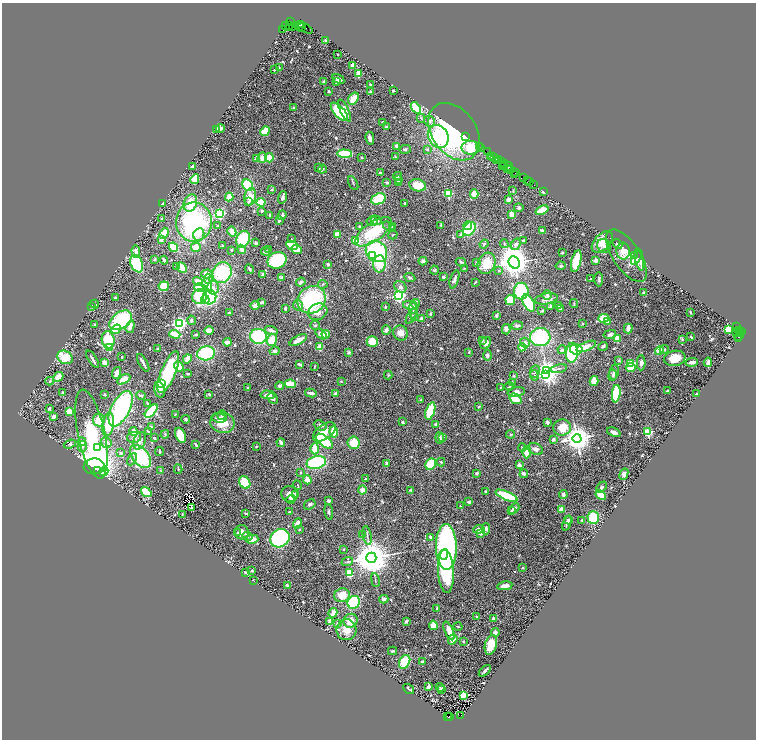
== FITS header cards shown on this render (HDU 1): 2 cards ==
NAXIS1  =                 1508
NAXIS2  =                 1475

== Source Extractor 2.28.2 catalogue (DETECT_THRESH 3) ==
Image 1508 x 1475 px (HDU 1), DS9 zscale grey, zoomed out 1/2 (1 PNG px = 2 x 2 image px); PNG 758 x 742 px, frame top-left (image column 1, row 1474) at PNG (2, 3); each listed source drawn as its Kron ellipse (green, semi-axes under 4 px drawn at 4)
Background 0.763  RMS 0.035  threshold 0.105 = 3 sigma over >= 5 px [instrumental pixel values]
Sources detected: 691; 45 cannot appear on this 1/2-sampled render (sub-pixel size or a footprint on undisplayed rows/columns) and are neither listed nor drawn; of the other 646, the 500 brightest by FLUX_AUTO listed and drawn (146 fainter detections omitted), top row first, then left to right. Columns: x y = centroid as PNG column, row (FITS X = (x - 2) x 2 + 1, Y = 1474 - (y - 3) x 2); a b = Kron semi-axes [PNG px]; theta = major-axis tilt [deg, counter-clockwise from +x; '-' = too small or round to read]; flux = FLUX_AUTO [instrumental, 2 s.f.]
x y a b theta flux
290 22 2 1 - 76
286 25 3 1 - 100
290 25 3 2 - 530
301 25 3 2 - 660
289 27 3 1 - 470
300 27 3 2 - 81
302 27 2 1 - 81
304 27 10 2 -28 240
292 28 3 2 - 190
283 30 2 1 - 60
325 40 3 3 - 6.9
338 55 2 2 - 12
353 65 4 3 - 26
279 68 4 2 - 8.1
274 70 2 2 - 5.9
359 74 4 3 - 54
338 79 6 3 -31 25
336 81 4 3 - 11
324 82 4 3 - 9.2
370 84 2 2 - 5.7
393 90 3 2 - 8.6
329 91 2 2 - 8.1
371 92 4 2 - 14
353 99 6 4 54 98
293 107 4 3 - 5.8
416 108 6 4 -54 230
345 110 12 3 -64 51
339 112 11 5 -48 410
421 118 4 3 - 8.2
429 121 5 5 - 19
383 122 3 2 - 8.7
386 127 3 2 - 11
220 128 4 3 - 14
217 129 4 3 - 7.4
265 131 5 3 - 120
454 132 31 22 -54 990
465 136 2 1 - 45
438 137 12 10 -58 410
370 138 6 3 -78 31
397 146 3 3 - 28
479 146 2 1 - 57
481 147 3 2 - 73
471 148 9 7 1 190
405 149 6 4 13 9.4
428 149 4 3 - 6.9
487 152 2 2 - 110
345 154 7 4 -2 300
493 156 2 1 - 39
362 157 3 2 - 7.8
395 157 3 2 - 13
491 157 3 2 - 63
262 158 5 4 - 48
269 158 4 4 - 90
494 158 4 2 - 160
257 159 4 3 - 40
496 160 4 2 - 200
499 160 3 1 - 150
503 163 5 1 - 280
503 165 3 1 - 110
192 166 3 2 - 13
503 166 3 2 - 98
509 167 4 1 - 160
319 168 4 3 - 5.9
508 168 4 2 - 180
322 169 5 3 - 9.2
510 170 3 1 - 180
380 173 2 2 - 20
515 173 2 1 - 58
515 175 2 1 - 57
397 176 4 3 - 10
523 178 3 2 - 130
195 179 5 4 - 73
398 180 3 3 - 6.2
527 180 2 1 - 44
387 182 3 2 - 6.6
399 182 3 3 - 33
530 182 2 2 - 58
353 183 7 2 -61 5.8
248 185 6 5 - 190
418 185 8 6 -16 110
534 185 2 1 - 83
271 190 4 3 - 7.4
513 191 3 3 - 5.8
544 192 3 2 - 16
448 194 4 3 - 420
474 194 4 4 - 64
229 197 4 3 - 83
250 197 9 6 78 87
283 197 6 3 74 18
378 199 7 5 21 190
508 200 3 3 - 38
248 202 4 3 - 8.3
261 202 4 3 - 200
163 203 3 3 - 13
190 203 9 6 69 170
405 203 3 2 - 14
519 208 5 4 - 13
542 210 7 3 22 110
262 211 4 3 - 9.7
219 214 4 3 - 940
512 214 4 3 - 53
270 215 3 3 - 11
282 215 5 3 - 16
162 219 4 3 - 11
279 220 4 2 - 23
376 220 5 4 - 29
372 221 5 4 - 24
194 222 20 18 89 1000
441 225 2 2 - 6.9
468 225 4 3 - 100
217 226 3 2 - 6
359 226 3 2 - 6.5
389 227 6 3 -33 11
392 227 3 3 - 6.4
469 229 8 5 54 360
543 231 4 2 - 25
232 232 5 3 - 95
373 232 21 9 35 320
164 233 6 3 69 100
199 234 6 5 - 47
337 234 4 3 - 59
393 235 5 3 - 5.7
461 235 3 3 - 20
161 239 3 3 - 37
243 239 9 6 68 350
291 239 2 2 - 7.8
523 240 3 2 - 6.2
356 241 3 3 - 430
602 242 13 8 47 100
256 243 3 2 - 15
484 244 4 3 - 8.1
504 244 4 3 - 7.4
516 244 6 4 60 27
617 244 5 3 - 11
222 245 3 2 - 6.6
292 245 6 3 -25 150
604 246 7 6 - 33
173 247 5 3 - 180
196 247 5 4 - 74
241 249 5 3 - 31
231 250 3 3 - 7
269 250 4 3 - 14
297 250 6 3 -25 120
376 251 11 10 - 690
623 251 8 7 - 76
136 252 6 4 -88 31
265 252 4 3 - 19
562 252 3 3 - 8.9
634 255 3 2 - 37
372 256 3 3 - 27
626 256 30 13 -56 120
637 257 8 3 57 71
155 259 3 3 - 6
639 259 11 4 -77 60
164 260 4 2 - 17
277 260 9 8 - 370
596 260 2 2 - 93
423 261 4 3 - 26
576 261 11 4 76 200
461 262 5 3 - 10
514 262 6 5 - 10000
137 263 9 6 -67 400
477 263 4 4 - 13
487 263 11 8 69 140
328 264 3 3 - 11
379 264 8 6 86 170
561 266 5 4 - 11
177 267 3 2 - 11
182 267 6 3 -48 190
249 269 5 3 - 11
464 269 3 3 - 6.5
434 270 4 3 - 6
499 270 4 3 - 7.3
222 273 11 9 61 460
207 274 6 4 3 36
263 274 3 2 - 20
410 277 6 3 -26 12
443 277 3 2 - 19
281 278 3 2 - 33
208 279 5 3 - 11
454 279 9 3 73 30
590 279 3 2 - 6.6
599 279 7 3 -89 13
198 281 5 4 - 47
301 282 5 4 - 17
475 282 3 2 - 8.8
323 284 5 3 - 7.5
207 285 7 5 -74 160
164 286 5 4 - 140
400 287 6 5 - 19
200 288 6 4 -13 180
213 288 7 5 -79 28
521 291 8 7 - 380
643 293 3 2 - 11
547 295 5 4 - 15
200 296 8 7 - 270
399 296 3 3 - 1600
209 297 7 7 - 450
115 298 3 3 - 6.1
546 299 11 5 11 50
205 300 4 3 - 65
312 300 15 13 38 600
510 300 5 5 - 120
262 302 3 3 - 13
529 303 9 5 -60 260
94 304 4 2 - 7.8
415 304 5 3 - 10
574 304 4 3 - 8.2
255 305 5 3 - 37
298 305 5 5 - 16
385 306 2 2 - 22
410 306 7 3 -12 41
551 306 2 2 - 49
558 306 3 3 - 22
91 307 3 2 - 6.8
285 308 3 2 - 13
560 309 4 3 - 13
413 310 9 2 88 11
542 311 3 2 - 6.3
318 312 10 8 28 72
690 312 2 2 - 6.5
229 313 3 3 - 8.3
430 314 4 3 - 12
411 316 8 3 60 10
415 316 4 3 - 7.4
496 316 4 2 - 19
421 318 2 2 - 49
604 318 5 4 - 150
121 320 12 8 35 530
191 320 5 3 - 13
607 322 4 3 - 31
179 324 3 3 - 2500
583 324 3 2 - 7.8
95 325 3 3 - 6.7
315 325 5 4 - 11
517 325 6 4 3 21
130 327 6 4 72 37
736 327 3 2 - 130
116 329 5 3 - 170
506 329 5 4 - 29
628 329 5 2 - 75
728 329 3 3 - 490
271 330 6 3 -17 25
386 330 4 3 - 21
209 331 4 3 - 81
739 331 2 1 - 160
741 331 2 1 - 120
737 332 2 1 - 29
401 333 7 7 - 51
739 333 4 2 - 580
175 334 5 3 - 110
321 334 6 4 -36 35
326 334 4 4 - 44
610 334 6 4 14 15
196 335 4 2 - 6.3
258 336 8 7 - 430
739 336 5 3 - 140
540 337 10 9 - 570
691 337 3 2 - 8.1
617 339 4 3 - 78
682 339 4 3 - 8.4
738 339 2 1 - 53
108 340 8 6 -81 200
272 340 6 5 - 120
298 340 9 3 26 50
482 340 3 3 - 5.9
372 341 5 5 - 99
227 342 4 3 - 44
485 343 6 5 - 32
525 343 5 5 - 25
586 346 10 4 23 120
603 346 5 3 - 15
320 347 4 3 - 110
522 347 4 4 - 47
109 348 3 3 - 250
157 349 3 2 - 9.7
576 349 6 5 - 90
664 349 4 3 - 9.7
562 350 4 4 - 13
275 351 5 4 - 20
659 351 4 3 - 82
349 352 2 2 - 40
469 352 3 2 - 6.4
206 353 9 7 13 370
572 353 10 6 86 410
487 355 5 4 - 16
65 357 8 6 -31 160
122 357 2 2 - 7.1
675 358 11 7 10 120
93 359 9 2 -57 19
187 359 5 4 - 64
619 360 4 3 - 10
692 362 6 3 9 41
708 362 4 2 - 32
105 363 4 3 - 60
143 363 10 2 -61 29
631 363 3 2 - 380
641 363 7 4 89 22
299 364 4 2 - 11
179 366 5 4 - 130
314 367 4 2 - 7.4
631 368 5 4 - 140
559 369 8 2 10 11
547 371 4 3 - 4400
168 372 22 7 68 560
535 372 6 5 - 21
614 372 7 4 78 22
117 373 6 4 71 37
188 373 3 2 - 8.6
388 375 4 3 - 7.7
534 375 5 3 - 10
546 375 4 3 - 2700
613 375 5 4 - 14
514 376 3 3 - 6.5
58 377 5 4 - 61
124 379 7 3 31 88
50 381 4 3 - 6.9
594 381 5 4 - 100
341 382 3 3 - 7.7
162 383 2 2 - 13
512 383 3 2 - 8.5
291 384 5 3 - 140
279 386 4 3 - 14
509 386 5 2 - 7.5
500 387 3 2 - 5.9
247 388 4 3 - 5.7
160 390 8 5 -75 54
668 391 3 2 - 18
516 392 9 5 9 32
63 393 4 3 - 14
311 393 6 2 -8 22
105 394 2 2 - 10
209 394 4 3 - 6.7
335 394 4 3 - 25
616 394 9 4 85 320
696 394 2 2 - 8.2
268 395 7 4 -1 34
141 396 4 3 - 14
272 398 6 3 -43 25
516 399 6 4 -36 110
421 400 3 3 - 7.5
148 403 4 3 - 11
479 407 3 2 - 7.7
49 409 3 3 - 12
121 409 19 9 63 850
69 411 4 4 - 73
151 411 8 4 47 330
430 411 9 4 71 240
175 414 3 3 - 5.7
222 415 5 3 - 11
53 417 4 3 - 21
219 418 7 4 -11 19
186 419 4 3 - 9.9
99 420 6 6 - 93
402 422 3 2 - 13
547 422 2 2 - 74
222 423 12 10 -13 130
108 424 12 6 80 140
436 424 3 3 - 18
320 425 6 5 - 20
151 427 4 3 - 7.9
562 427 9 8 - 140
148 431 3 1 - 5.7
134 432 4 4 - 31
324 432 13 7 36 82
334 432 5 3 - 200
614 432 7 4 -23 25
648 432 3 3 - 680
91 434 45 13 -78 1100
165 434 4 3 - 7.6
511 434 4 2 - 6.2
181 435 8 5 -66 120
134 437 7 5 11 22
154 438 2 2 - 7.4
440 438 6 4 -84 24
443 438 3 2 - 7.9
577 438 4 4 - 9600
553 439 3 3 - 30
139 441 9 6 69 30
324 441 10 5 -38 350
82 442 4 3 - 23
106 442 5 5 - 25
281 443 4 2 - 25
354 443 6 6 - 130
70 444 6 4 21 12
196 445 4 2 - 12
82 446 5 4 - 18
256 446 3 2 - 5.9
98 448 3 3 - 65
522 448 4 3 - 7.3
315 449 5 3 - 150
535 449 8 5 -23 32
159 452 4 2 - 14
527 452 6 3 85 170
121 453 4 3 - 14
140 456 13 8 -48 430
132 459 6 4 61 12
316 462 10 6 13 590
441 462 4 3 - 9
386 463 4 3 - 18
431 464 6 5 - 200
519 465 3 2 - 34
94 466 10 8 -1 880
178 469 4 2 - 6.7
98 470 4 3 - 150
160 470 3 3 - 6.1
104 471 4 4 - 530
301 472 3 3 - 6.2
477 473 3 3 - 11
524 474 4 4 - 19
624 474 6 4 67 27
365 479 3 3 - 6.5
307 480 4 4 - 44
245 482 7 5 -53 160
297 485 5 2 - 6.4
601 487 7 3 45 18
362 490 4 4 - 42
411 490 4 3 - 7
146 492 6 3 -36 200
486 492 3 2 - 12
290 494 8 7 - 43
563 494 4 3 - 27
296 495 2 2 - 50
601 495 6 3 -47 150
507 496 12 3 -23 380
291 499 4 3 - 13
328 501 3 2 - 24
469 502 4 2 - 16
310 504 6 4 31 15
460 506 2 2 - 8.8
192 508 4 3 - 19
514 509 6 3 43 18
561 509 4 3 - 46
512 510 4 2 - 10
289 512 2 2 - 11
329 512 8 3 -82 12
246 513 3 2 - 8.3
182 514 4 2 - 5.6
593 518 6 5 - 210
568 520 4 4 - 13
582 520 3 3 - 8.5
297 523 5 4 - 51
567 523 8 3 69 16
479 529 5 4 - 26
486 529 5 3 - 15
299 530 3 3 - 5.9
242 532 7 7 - 36
238 533 2 2 - 20
480 533 3 2 - 26
362 535 3 3 - 13
367 535 9 2 -79 11
247 536 5 3 - 14
280 538 10 9 - 1200
431 538 4 3 - 33
252 539 6 4 15 61
446 547 23 10 -89 1700
344 549 2 2 - 6.2
444 555 5 4 - 230
371 558 5 5 - 24000
347 562 6 2 20 8.7
523 568 2 2 - 25
252 571 2 2 - 17
446 571 22 8 -87 570
245 572 2 2 - 9.2
349 573 4 3 - 120
253 580 2 1 - 5.7
375 580 7 2 -78 7.3
288 585 4 3 - 14
505 586 7 3 10 44
342 595 8 7 - 110
384 599 4 4 - 24
354 602 7 6 - 430
437 608 3 2 - 7.5
333 613 5 3 - 81
477 617 2 2 - 23
493 619 3 3 - 18
330 621 4 3 - 38
350 621 7 6 - 79
406 621 3 2 - 10
338 623 3 3 - 16
433 625 5 4 - 63
458 626 4 2 - 5.8
346 630 10 10 - 81
449 631 10 4 -67 86
495 632 4 3 - 27
453 639 5 4 - 48
463 641 3 3 - 6.1
491 645 10 6 76 92
393 651 4 2 - 9.1
422 661 3 2 - 16
405 662 7 5 63 180
485 671 7 2 46 15
428 687 4 2 - 34
440 687 4 3 - 6.4
409 689 6 2 -35 9
441 689 4 3 - 12
463 695 2 2 - 290
461 716 3 2 - 96
447 717 3 2 - 77
450 717 3 1 - 48
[146 fainter detections neither listed nor drawn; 45 sub-pixel or undisplayed-footprint detections neither listed nor drawn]